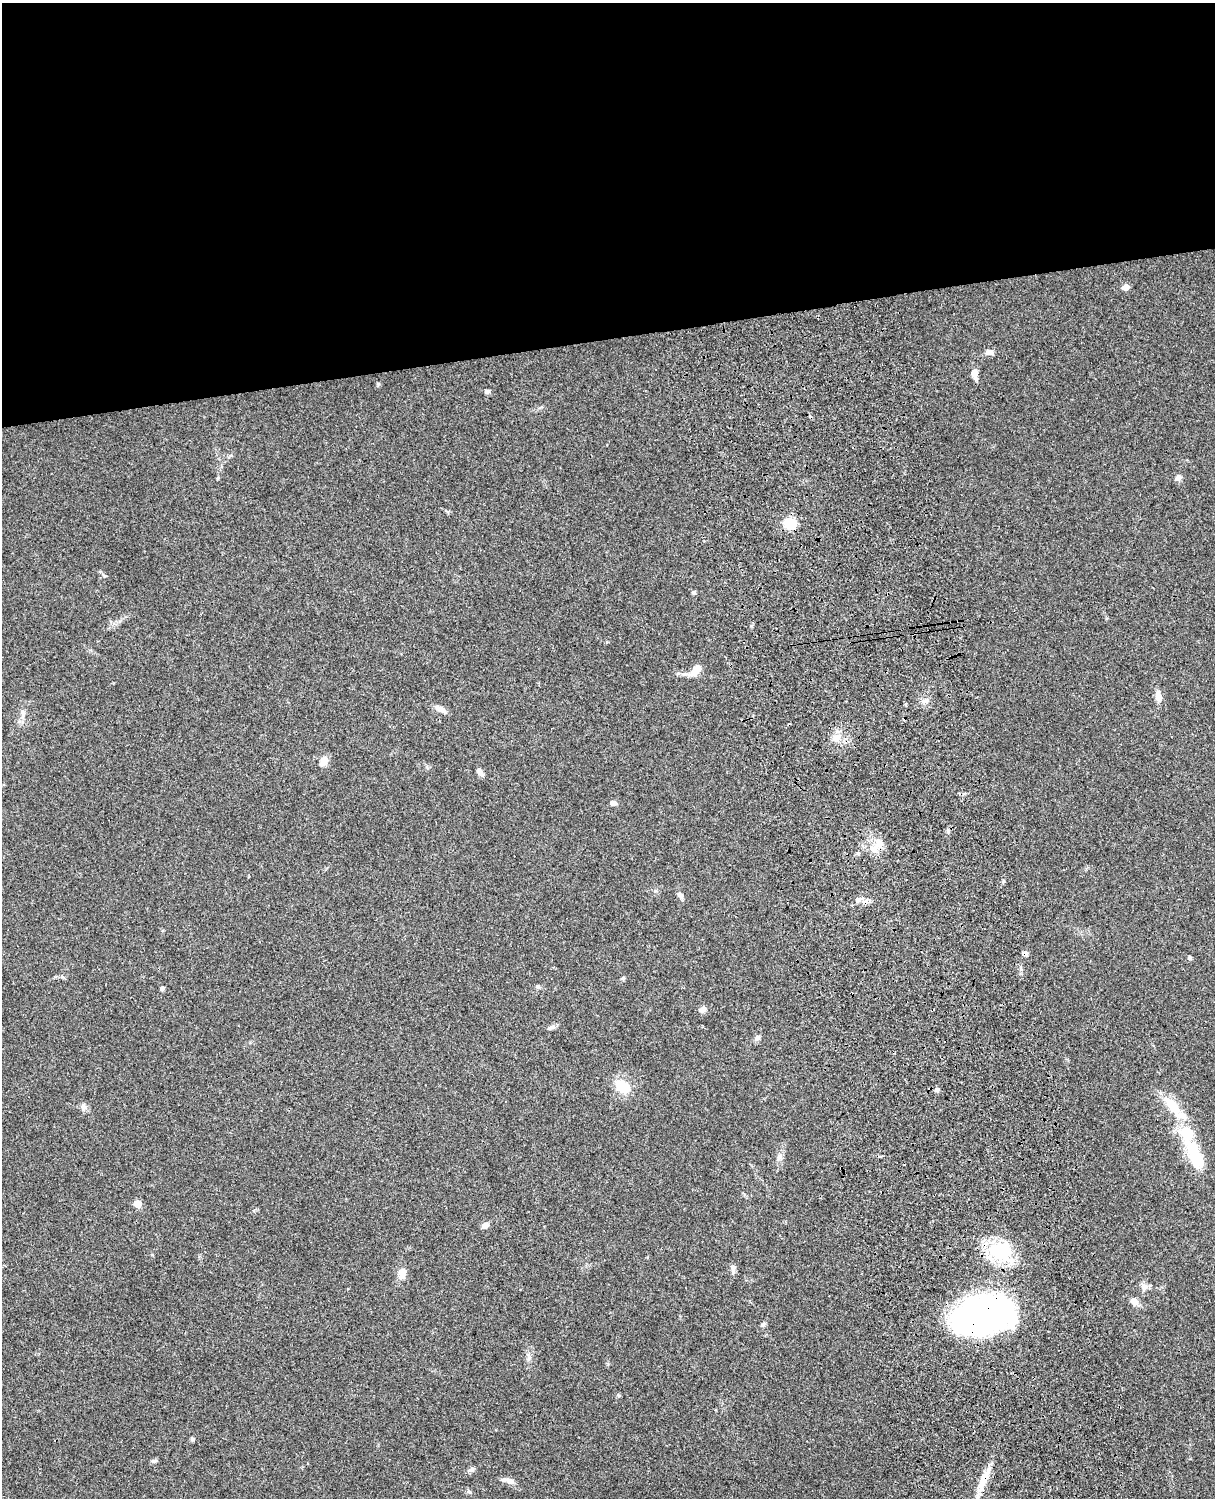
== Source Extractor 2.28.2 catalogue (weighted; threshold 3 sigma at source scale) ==
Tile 2 of 4 x 3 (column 2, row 1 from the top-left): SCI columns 1333-2545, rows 3269-4764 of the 5089 x 4927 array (HDU 1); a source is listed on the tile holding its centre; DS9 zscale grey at full resolution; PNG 1217 x 1500 px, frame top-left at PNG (2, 3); no overlay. Shown black and unused: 23% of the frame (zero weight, under 3 of 4 exposures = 6% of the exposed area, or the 3 px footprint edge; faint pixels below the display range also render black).
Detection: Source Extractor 2.28.2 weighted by HDU 2 'WHT'; one run over the whole footprint, this tile lists its part. Background 0.0961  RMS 0.0063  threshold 0.0281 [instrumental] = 3 sigma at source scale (4.5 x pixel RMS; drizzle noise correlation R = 1.50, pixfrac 1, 0.05/0.05 arcsec/px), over >= 5 px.
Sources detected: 58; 2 inside a brighter object's white glare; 4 cosmic-ray / hot-pixel residue — not listed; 3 inside a brighter listed object's ellipse — not listed separately; the other 49 listed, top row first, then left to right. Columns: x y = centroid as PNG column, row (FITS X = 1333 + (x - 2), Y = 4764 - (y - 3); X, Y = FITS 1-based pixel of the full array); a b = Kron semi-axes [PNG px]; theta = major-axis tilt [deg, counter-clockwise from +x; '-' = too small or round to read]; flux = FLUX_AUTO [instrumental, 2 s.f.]
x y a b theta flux
1126 287 5 4 - 6.5
990 352 9 7 2 2.7
974 373 10 7 -84 4.8
487 392 6 5 - 1.5
1178 478 8 7 - 2.3
790 523 16 12 -13 12
694 592 4 4 - 1.4
696 669 14 8 51 6.2
685 674 17 5 -1 3.3
1158 696 15 7 -83 4
441 709 17 6 -29 3.6
23 712 7 4 -71 1.3
835 738 9 6 -54 2.6
324 761 12 8 57 4.5
480 772 10 5 -47 2.8
613 803 7 5 -7 2.5
948 831 6 5 - 1.1
879 844 14 10 -70 6.4
858 853 5 4 - 1.1
680 895 8 6 -32 1.5
1190 958 5 5 - 1.2
623 978 6 5 - 0.9
538 986 6 5 - 1.1
162 988 5 4 - 1.3
702 1010 10 7 37 2.4
551 1027 10 5 24 1.8
758 1038 8 6 51 1.9
623 1086 16 11 -33 15
937 1090 7 6 - 1.6
1172 1106 33 12 -48 15
83 1107 11 7 -81 2.3
1187 1133 31 17 -74 22
137 1204 5 5 - 11
485 1225 8 6 34 3.2
1000 1251 33 20 -12 35
733 1271 10 6 86 2
402 1273 13 10 79 4.6
1144 1287 10 8 85 3
1134 1301 9 7 -32 4
981 1315 57 34 16 220
763 1324 8 4 63 1.2
529 1358 8 4 46 1.4
619 1396 6 4 -1 0.68
192 1439 5 5 - 1.1
154 1461 8 5 0 1.2
471 1470 7 6 - 1.4
984 1479 39 8 66 11
509 1481 12 7 -28 4
469 1492 6 4 -19 0.91
Overlapping masked pixels (flux is a lower limit): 2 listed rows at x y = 981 1315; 984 1479
Unlisted compact peaks at least as high as the median listed source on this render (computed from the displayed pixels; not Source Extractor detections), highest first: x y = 104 576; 378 385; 218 478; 655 891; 1003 881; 152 1255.